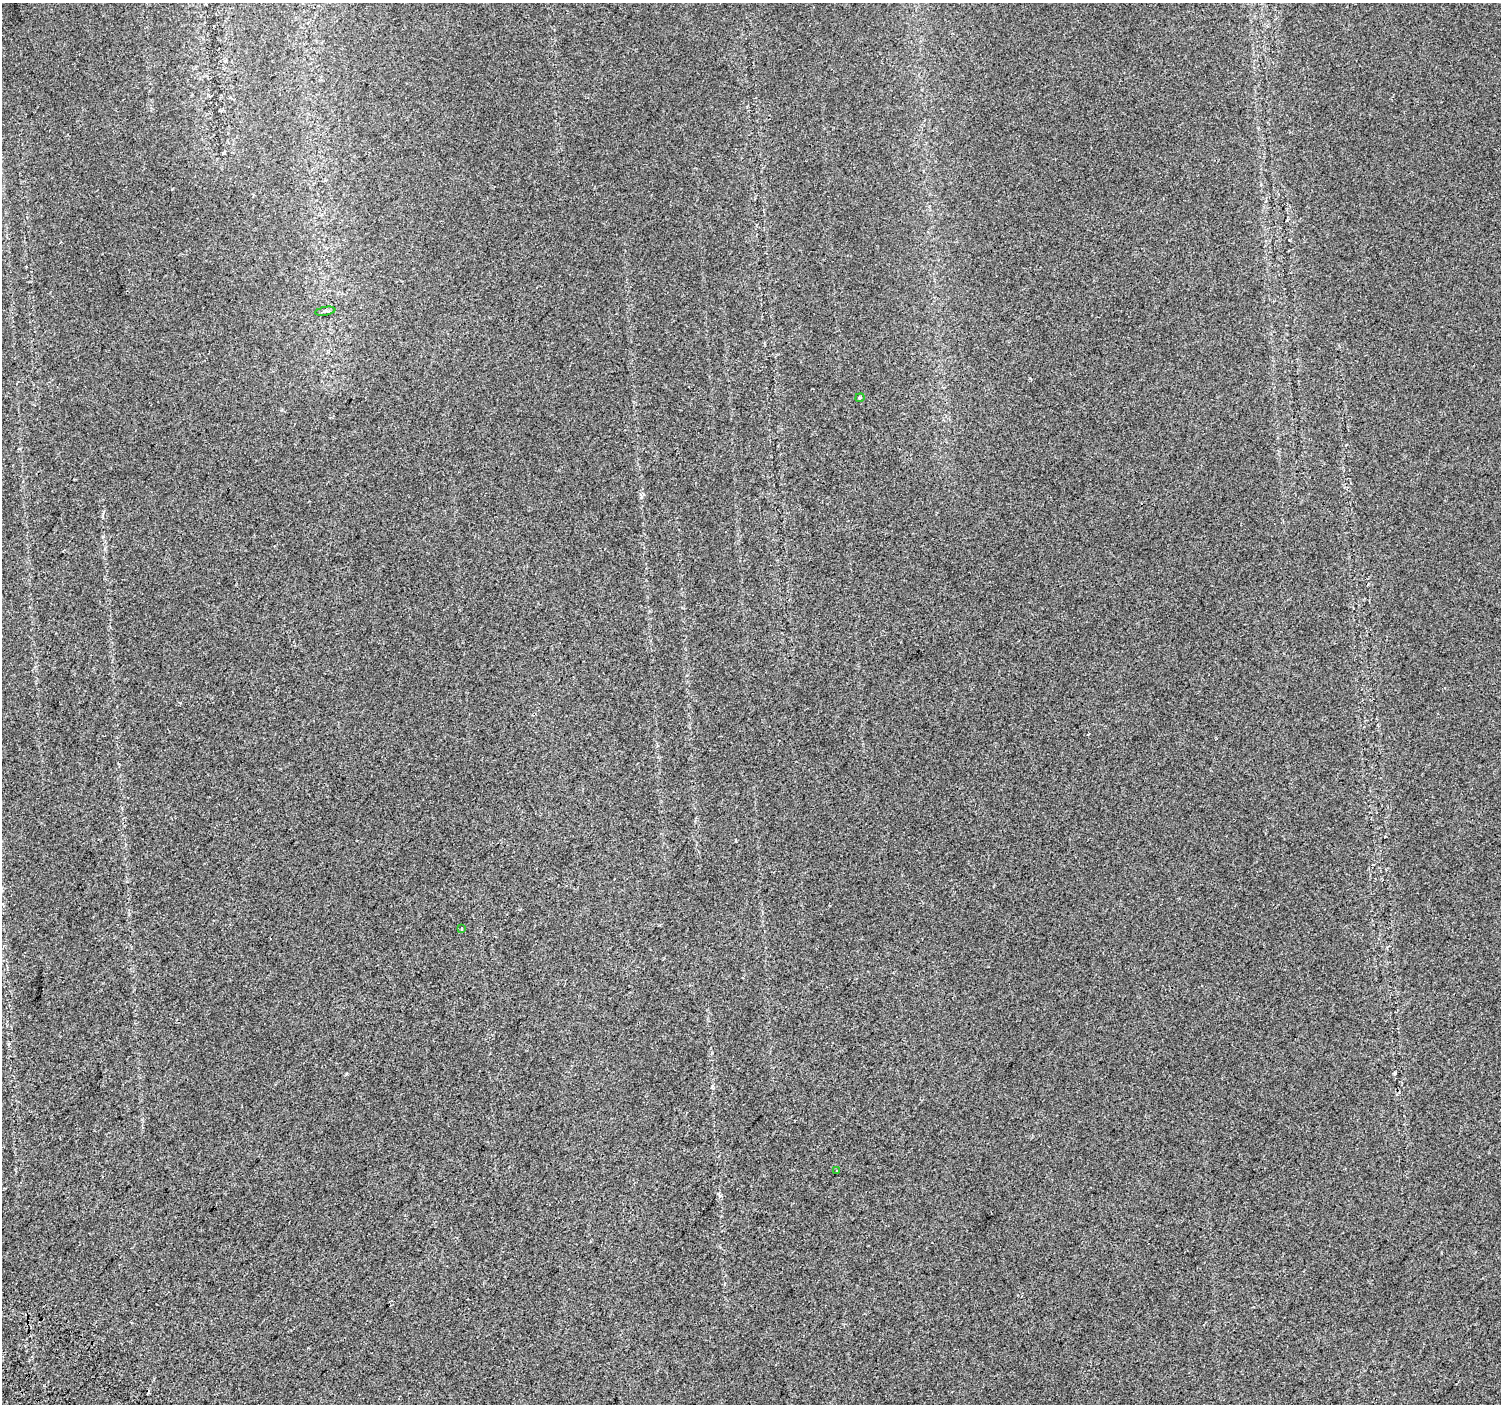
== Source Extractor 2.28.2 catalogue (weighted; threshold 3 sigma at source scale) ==
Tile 7 of 4 x 4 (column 3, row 2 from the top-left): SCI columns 3036-4534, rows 3025-4426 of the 6078 x 6115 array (HDU 1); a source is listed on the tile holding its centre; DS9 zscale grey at full resolution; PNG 1503 x 1406 px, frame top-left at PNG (2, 3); each listed source drawn as its Kron ellipse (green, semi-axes under 4 px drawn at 4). Shown black and unused: <1% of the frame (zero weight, under 2 of 3 exposures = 3% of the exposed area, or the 3 px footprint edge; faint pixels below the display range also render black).
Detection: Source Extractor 2.28.2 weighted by HDU 2 'WHT'; one run over the whole footprint, this tile lists its part. Background 0.022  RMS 0.007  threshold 0.0316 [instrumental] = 3 sigma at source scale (4.5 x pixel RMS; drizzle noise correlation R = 1.50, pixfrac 1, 0.0396/0.0396 arcsec/px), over >= 5 px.
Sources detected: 4; all 4 listed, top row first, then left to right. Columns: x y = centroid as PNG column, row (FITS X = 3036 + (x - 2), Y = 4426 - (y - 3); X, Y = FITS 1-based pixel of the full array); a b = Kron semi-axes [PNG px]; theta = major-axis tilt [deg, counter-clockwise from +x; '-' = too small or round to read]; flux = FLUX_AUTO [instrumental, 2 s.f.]
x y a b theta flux
325 311 10 3 10 1.4
860 398 4 3 - 0.72
462 929 3 2 - 1.1
837 1170 3 3 - 0.94